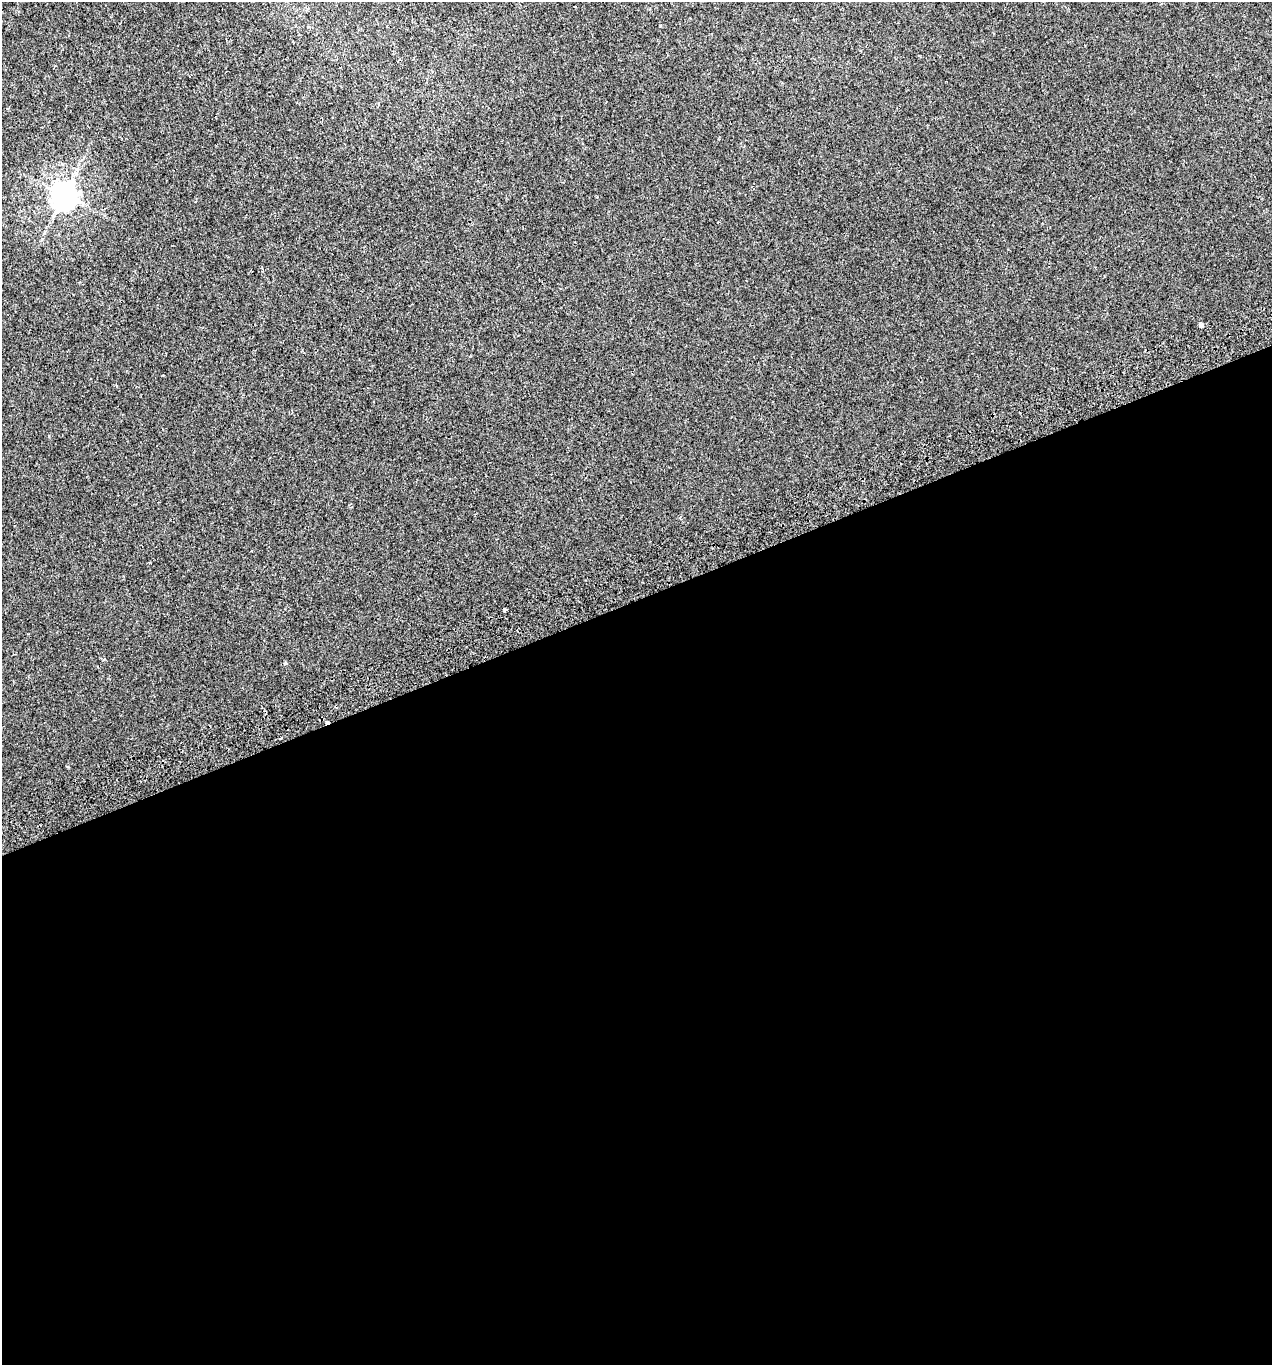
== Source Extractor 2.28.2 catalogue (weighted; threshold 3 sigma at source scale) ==
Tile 15 of 4 x 4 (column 3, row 4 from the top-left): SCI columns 2637-3906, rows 49-1411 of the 5327 x 5546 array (HDU 1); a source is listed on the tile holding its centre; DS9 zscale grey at full resolution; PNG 1274 x 1367 px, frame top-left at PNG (2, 2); no overlay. Shown black and unused: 56% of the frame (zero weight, under 2 of 3 exposures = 3% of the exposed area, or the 3 px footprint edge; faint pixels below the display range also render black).
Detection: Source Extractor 2.28.2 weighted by HDU 2 'WHT'; one run over the whole footprint, this tile lists its part. Background 0.00186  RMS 0.0036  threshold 0.0163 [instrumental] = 3 sigma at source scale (4.5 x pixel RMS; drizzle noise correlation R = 1.50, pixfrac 1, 0.0396/0.0396 arcsec/px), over >= 5 px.
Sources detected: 6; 1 cosmic-ray / hot-pixel residue — not listed; the other 5 listed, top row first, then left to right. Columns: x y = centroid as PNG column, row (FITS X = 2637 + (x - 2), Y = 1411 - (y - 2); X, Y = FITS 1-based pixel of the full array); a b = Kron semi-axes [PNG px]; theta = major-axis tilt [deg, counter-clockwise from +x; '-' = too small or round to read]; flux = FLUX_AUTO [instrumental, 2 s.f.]
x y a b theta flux
64 195 8 8 - 410
1201 325 4 3 - 7.9
505 610 4 2 - 0.54
104 659 3 3 - 1.3
285 663 4 4 - 0.42